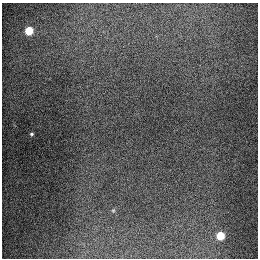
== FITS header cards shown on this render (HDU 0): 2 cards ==
NAXIS1  =                  256
NAXIS2  =                  256

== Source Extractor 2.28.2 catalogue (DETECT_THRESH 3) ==
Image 256 x 256 px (HDU 0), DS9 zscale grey, 1 PNG px = 1 image px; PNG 260 x 260 px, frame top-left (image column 1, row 256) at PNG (2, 3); no overlay
Background 1290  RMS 26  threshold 78.4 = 3 sigma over >= 5 px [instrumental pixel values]
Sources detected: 4; all 4 listed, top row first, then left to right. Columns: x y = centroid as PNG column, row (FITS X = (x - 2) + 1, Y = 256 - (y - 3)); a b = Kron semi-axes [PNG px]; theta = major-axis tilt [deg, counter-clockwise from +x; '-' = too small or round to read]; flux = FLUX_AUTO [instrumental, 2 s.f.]
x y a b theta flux
29 31 5 5 - 93000
31 134 3 3 - 2400
113 210 5 3 - 1800
220 236 5 5 - 73000